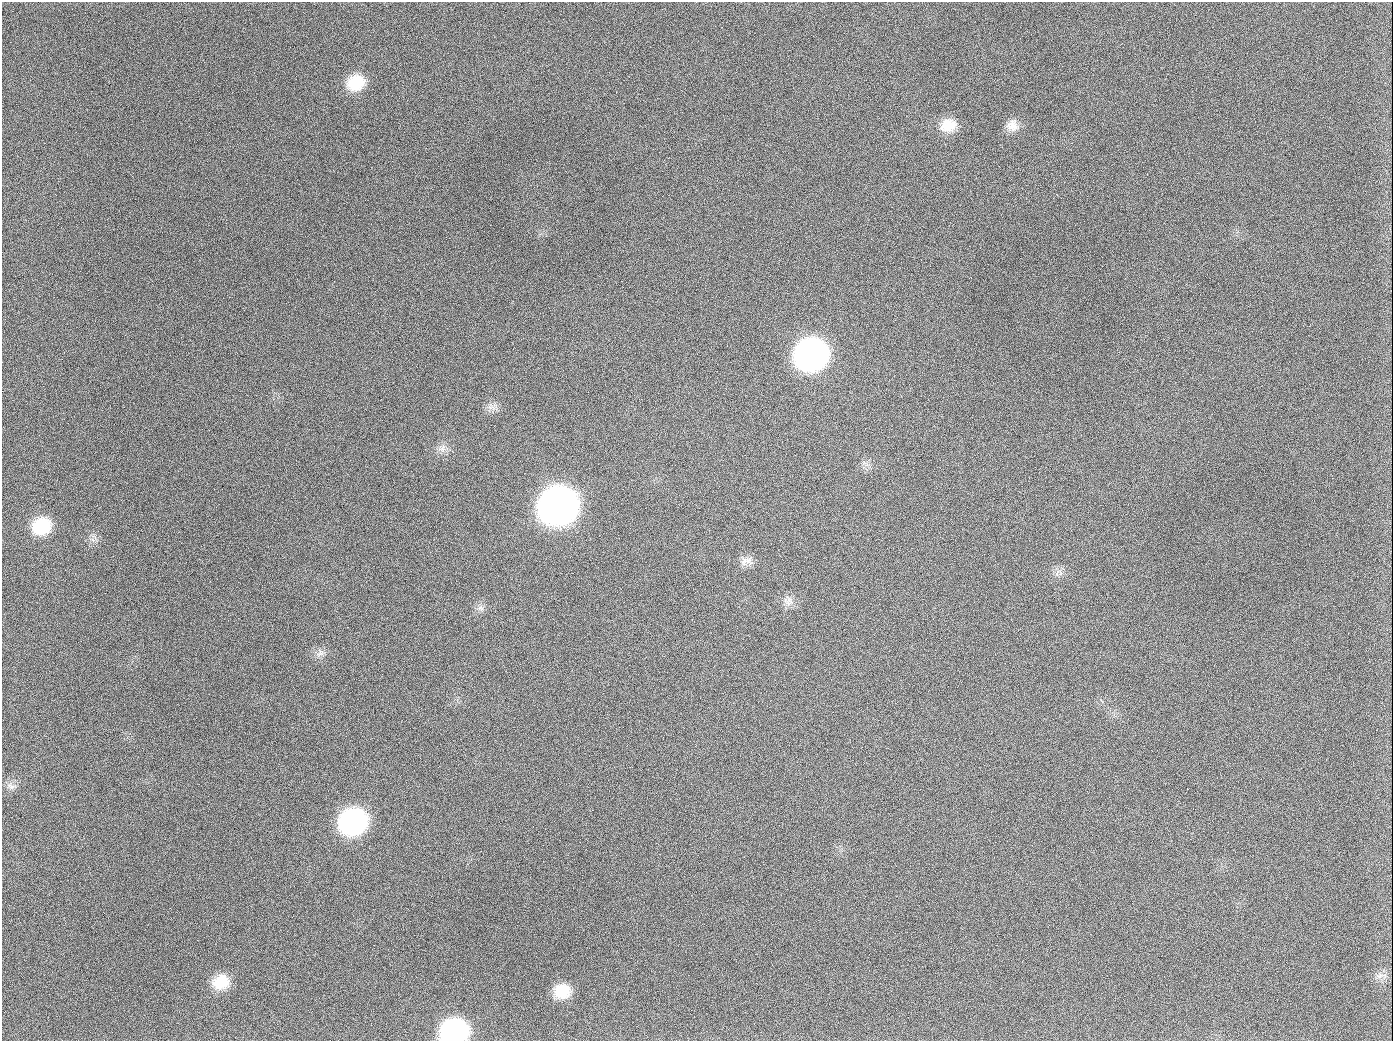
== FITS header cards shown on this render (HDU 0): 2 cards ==
NAXIS1  =                 1391
NAXIS2  =                 1039

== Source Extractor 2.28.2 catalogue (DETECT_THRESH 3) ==
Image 1391 x 1039 px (HDU 0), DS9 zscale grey, 1 PNG px = 1 image px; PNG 1395 x 1043 px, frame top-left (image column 1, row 1039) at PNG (2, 2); no overlay
Background 1410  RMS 67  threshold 201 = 3 sigma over >= 5 px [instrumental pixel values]
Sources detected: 20; all 20 listed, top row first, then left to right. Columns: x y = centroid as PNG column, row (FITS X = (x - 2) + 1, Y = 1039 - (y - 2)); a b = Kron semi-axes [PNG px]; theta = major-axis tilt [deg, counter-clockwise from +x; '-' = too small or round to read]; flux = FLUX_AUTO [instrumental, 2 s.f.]
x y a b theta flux
356 83 20 17 26 1.4e+05
948 125 20 17 11 9.1e+04
1012 125 16 15 - 5.2e+04
189 126 2 2 - 7.3e+03
811 354 21 19 23 2.5e+06
654 407 3 2 - 3.8e+03
442 448 14 7 67 2.8e+04
558 506 22 20 25 5.6e+06
42 526 20 17 27 1.9e+05
744 561 15 9 73 3.3e+04
788 601 15 12 -80 3.6e+04
481 608 9 6 -20 1.7e+04
320 653 13 7 46 2.5e+04
11 786 14 7 -35 2.3e+04
353 821 20 18 23 1.1e+06
1379 976 8 5 34 1.5e+04
221 982 19 16 19 1.2e+05
562 991 16 15 - 1.1e+05
944 1026 3 2 - 6.2e+03
454 1031 20 16 6 9.4e+05
At the frame edge (FLAGS 8, measured only in part): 1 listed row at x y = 454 1031